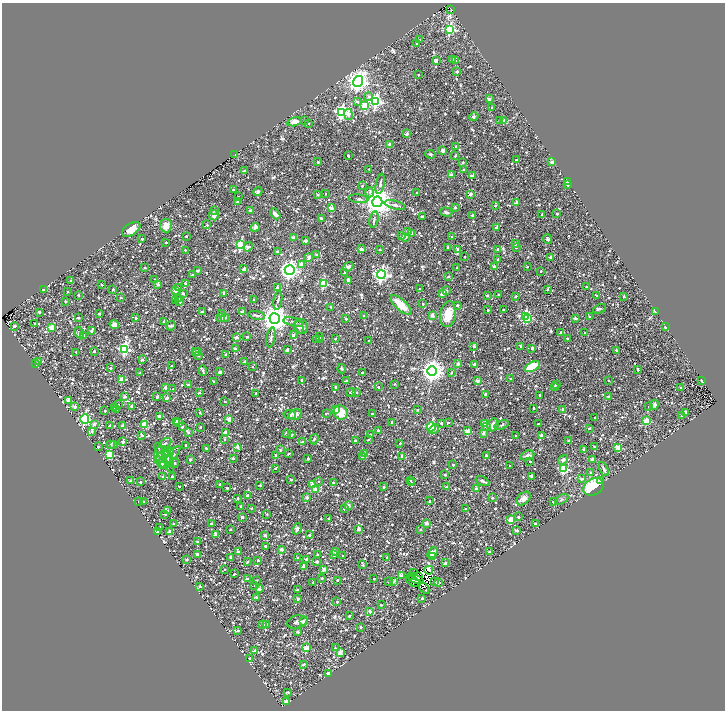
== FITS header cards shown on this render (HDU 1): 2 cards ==
NAXIS1  =                 1446
NAXIS2  =                 1416

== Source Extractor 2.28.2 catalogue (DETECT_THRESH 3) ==
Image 1446 x 1416 px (HDU 1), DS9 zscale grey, zoomed out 1/2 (1 PNG px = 2 x 2 image px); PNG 727 x 712 px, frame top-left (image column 2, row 1415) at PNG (2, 3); each listed source drawn as its Kron ellipse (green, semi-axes under 4 px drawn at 4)
Background 0.0587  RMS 0.031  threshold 0.0916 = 3 sigma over >= 5 px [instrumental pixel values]
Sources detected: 1537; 194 cannot appear on this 1/2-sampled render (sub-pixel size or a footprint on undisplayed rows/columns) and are neither listed nor drawn; of the other 1343, the 500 brightest by FLUX_AUTO listed and drawn (843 fainter detections omitted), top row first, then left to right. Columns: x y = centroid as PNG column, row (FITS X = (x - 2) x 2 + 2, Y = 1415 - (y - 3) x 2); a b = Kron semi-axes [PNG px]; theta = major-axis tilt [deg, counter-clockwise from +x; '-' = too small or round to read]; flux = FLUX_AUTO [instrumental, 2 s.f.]
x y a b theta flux
451 9 2 2 - 100
450 29 3 3 - 530
419 40 2 2 - 38
417 44 2 2 - 19
452 59 2 2 - 37
436 61 3 2 - 37
455 61 3 3 - 7.7
457 71 2 2 - 28
418 75 2 2 - 10
358 81 5 5 - 4500
369 96 3 3 - 15
489 99 2 2 - 42
376 101 4 4 - 1000
357 102 3 2 - 20
365 105 3 3 - 250
492 108 2 2 - 19
342 112 4 4 - 1300
349 114 5 4 - 35
474 117 5 4 - 12
500 120 2 2 - 39
305 121 2 2 - 9.9
504 121 2 2 - 32
295 122 7 4 14 29
308 123 2 2 - 7.6
407 134 2 2 - 53
390 144 2 2 - 61
456 147 2 2 - 22
443 151 2 2 - 47
235 154 2 2 - 8.9
430 154 5 3 - 7.6
348 156 2 2 - 18
455 156 2 2 - 12
516 160 2 2 - 9.7
318 162 2 2 - 16
463 162 2 2 - 8.9
552 162 2 2 - 35
369 169 2 2 - 12
464 170 2 2 - 27
244 171 3 2 - 11
451 175 2 2 - 74
472 176 3 2 - 45
567 181 2 2 - 32
380 184 10 3 78 14
567 185 2 2 - 8.6
362 186 2 2 - 11
233 190 2 2 - 11
258 192 5 3 - 14
370 192 5 4 - 11
417 193 2 2 - 8.8
326 194 2 2 - 8.8
470 194 3 2 - 44
318 195 3 3 - 7.7
238 197 2 2 - 7.8
359 199 10 3 -8 13
238 201 3 2 - 12
377 202 5 5 - 11000
517 202 2 2 - 57
395 205 10 3 -14 16
495 206 2 2 - 17
455 207 2 2 - 29
331 208 2 2 - 98
215 210 3 2 - 14
250 210 2 2 - 20
446 212 6 4 -16 14
275 214 6 3 -49 33
542 214 2 2 - 14
557 214 2 2 - 21
214 215 5 4 - 29
472 215 2 2 - 19
422 217 2 2 - 16
321 218 4 2 - 16
374 219 8 3 78 12
207 225 2 2 - 9
166 226 7 6 - 48
255 227 4 4 - 24
496 228 2 2 - 43
131 229 10 6 34 53
408 231 2 2 - 25
412 233 2 2 - 54
186 236 2 2 - 11
402 236 2 2 - 19
294 237 4 2 - 34
406 237 2 2 - 18
452 237 2 2 - 25
142 239 2 2 - 16
547 239 5 4 - 9.5
306 241 3 2 - 53
166 242 2 2 - 9.5
515 244 2 2 - 29
240 245 3 3 - 470
248 247 5 3 - 26
448 247 2 2 - 9.7
516 248 2 2 - 13
361 249 3 2 - 33
458 249 2 2 - 43
498 249 2 2 - 20
185 250 2 2 - 7.7
380 250 2 2 - 13
278 252 2 2 - 19
317 255 4 3 - 13
309 257 4 3 - 26
465 257 2 2 - 7.9
550 257 2 2 - 32
498 259 2 2 - 18
301 264 3 2 - 75
494 266 2 2 - 24
145 267 2 2 - 7.7
348 267 5 4 - 19
527 267 2 2 - 14
457 268 2 2 - 7.7
244 269 2 2 - 38
198 270 2 2 - 24
290 270 5 4 - 2900
541 271 2 2 - 10
344 273 2 2 - 9.9
192 275 2 2 - 23
381 275 4 4 - 1800
449 277 2 2 - 8.5
155 280 2 2 - 26
348 280 2 2 - 34
71 281 2 2 - 10
185 283 3 3 - 7.8
158 284 2 2 - 36
323 284 3 3 - 370
102 285 2 2 - 16
178 287 2 2 - 8
277 287 2 2 - 19
586 287 2 2 - 8.7
43 289 2 2 - 8.4
113 289 2 2 - 12
420 289 2 2 - 15
547 289 2 2 - 11
175 291 2 2 - 47
446 291 3 2 - 39
68 292 2 2 - 8.4
183 293 2 2 - 24
224 293 2 2 - 38
443 294 3 2 - 48
78 295 2 2 - 14
487 295 2 2 - 17
499 295 2 2 - 28
516 296 2 2 - 9.8
597 296 3 3 - 7.8
624 296 2 2 - 9.2
121 297 2 2 - 10
178 299 3 2 - 9.5
254 299 2 2 - 8.2
278 300 9 3 81 11
65 301 2 2 - 18
175 301 2 2 - 23
180 302 3 3 - 8.3
423 304 2 2 - 12
401 305 13 5 -43 110
457 305 2 2 - 15
331 307 2 2 - 9
599 309 7 3 25 10
488 310 2 2 - 16
503 310 2 2 - 11
655 311 2 2 - 29
39 312 2 2 - 13
202 312 2 2 - 24
242 312 2 2 - 42
99 313 2 2 - 26
221 313 2 2 - 9.5
448 314 13 8 80 110
257 315 8 3 -12 14
432 315 2 2 - 62
364 316 2 2 - 20
525 316 4 3 - 800
589 316 2 2 - 12
78 318 2 2 - 8.7
136 318 2 2 - 20
221 318 4 3 - 14
225 318 4 3 - 9.5
527 318 3 2 - 170
575 318 3 2 - 11
275 319 5 5 - 9500
346 319 2 2 - 11
164 322 2 2 - 10
293 322 10 3 -13 16
35 324 2 2 - 15
114 325 5 4 - 20
14 326 2 2 - 24
171 326 5 4 - 10
301 326 7 6 - 22
299 327 7 4 -77 14
665 327 2 2 - 28
51 328 3 2 - 49
91 331 3 2 - 38
79 332 6 4 -62 8.6
561 332 4 2 - 20
585 333 2 2 - 14
293 335 2 2 - 37
84 336 2 2 - 35
237 337 3 2 - 42
247 337 2 2 - 12
271 337 10 3 80 11
320 337 2 2 - 13
567 338 2 2 - 11
317 339 2 2 - 12
319 339 2 2 - 11
335 339 2 2 - 9.3
369 341 2 2 - 10
474 346 2 2 - 22
521 346 3 2 - 24
235 348 2 2 - 26
532 348 2 2 - 30
124 349 4 4 - 840
287 350 2 2 - 35
616 350 3 2 - 16
94 351 2 2 - 23
195 351 3 2 - 9.7
198 351 2 2 - 36
76 352 2 2 - 10
226 354 4 2 - 11
198 355 2 2 - 17
142 360 2 2 - 25
38 362 2 2 - 11
245 362 2 2 - 41
36 364 3 2 - 8.5
458 364 2 2 - 46
474 364 2 2 - 28
171 366 2 2 - 8.2
252 367 2 2 - 11
532 367 8 4 27 170
110 368 2 2 - 22
342 368 5 3 - 9.4
638 369 3 2 - 16
203 370 5 3 - 13
432 371 5 5 - 5000
220 372 2 2 - 46
451 372 3 2 - 8.3
140 373 3 2 - 9.1
362 373 2 2 - 8
510 379 2 2 - 11
122 380 3 2 - 130
302 380 2 2 - 20
608 380 2 2 - 8.6
347 381 2 2 - 36
477 381 2 2 - 55
702 381 3 2 - 8.1
214 382 3 2 - 16
394 384 2 2 - 8.1
556 384 3 2 - 13
188 385 2 2 - 30
165 387 2 2 - 27
336 387 3 2 - 30
378 387 2 2 - 9.9
555 387 4 3 - 7.8
681 388 2 2 - 15
173 389 2 2 - 9.9
199 392 3 2 - 12
351 392 4 2 - 8.2
356 392 2 2 - 14
256 393 2 2 - 9.1
485 394 2 2 - 14
540 395 2 2 - 28
125 396 2 2 - 35
608 396 2 2 - 12
157 397 2 2 - 29
167 398 2 2 - 29
68 400 2 2 - 90
225 402 2 2 - 9.6
118 405 2 2 - 12
654 405 5 4 - 23
131 406 2 2 - 23
649 406 2 2 - 22
75 407 2 2 - 38
114 407 2 2 - 54
534 408 2 2 - 20
335 409 2 2 - 42
117 410 2 2 - 12
418 410 2 2 - 18
563 410 2 2 - 13
105 411 2 2 - 12
341 412 7 6 - 110
685 412 2 2 - 41
200 413 3 2 - 8.7
326 414 4 2 - 10
372 414 2 2 - 11
290 415 6 4 -10 13
295 415 7 5 19 31
159 416 2 2 - 26
682 416 3 2 - 8.2
595 418 2 2 - 10
85 419 4 4 - 660
229 419 2 2 - 93
646 421 3 3 - 180
176 422 2 2 - 24
392 422 2 2 - 12
448 422 2 2 - 9
179 423 3 2 - 19
441 423 2 2 - 18
484 423 3 2 - 37
94 424 2 2 - 27
144 424 3 2 - 160
538 424 2 2 - 9.6
110 425 3 2 - 11
123 425 3 2 - 34
493 425 7 5 64 34
502 425 7 3 18 8.6
486 426 2 2 - 53
182 427 2 2 - 16
200 427 2 2 - 12
431 427 4 3 - 470
589 428 2 2 - 12
434 429 5 3 - 23
378 430 2 2 - 16
92 431 3 3 - 14
468 431 3 2 - 110
188 432 3 2 - 19
225 433 3 2 - 110
286 433 2 2 - 33
483 433 2 2 - 42
370 434 2 2 - 7.6
142 435 3 2 - 23
291 435 3 3 - 8.4
541 435 2 2 - 49
516 436 2 2 - 11
225 439 4 2 - 7.8
314 439 5 3 - 9.1
355 440 2 2 - 22
368 440 2 2 - 7.8
568 440 2 2 - 7.8
123 441 3 2 - 31
303 442 2 2 - 22
165 443 6 3 31 11
400 443 2 2 - 7.9
114 444 2 2 - 9.6
110 445 4 3 - 8.3
186 445 2 2 - 16
98 447 2 2 - 12
237 447 3 3 - 25
594 447 2 2 - 8.6
618 447 2 2 - 110
206 448 2 2 - 12
584 449 2 2 - 23
280 450 2 2 - 9.6
169 452 5 4 - 65
159 453 7 3 74 9.7
163 453 12 5 -53 25
109 454 4 3 - 250
288 454 2 2 - 11
364 454 2 2 - 19
173 455 10 3 52 26
276 455 2 2 - 12
527 455 7 4 19 22
402 456 2 2 - 26
486 456 2 2 - 13
363 457 2 2 - 35
160 458 6 3 45 14
233 458 2 2 - 24
165 459 9 8 - 43
168 459 13 4 -72 26
308 459 2 2 - 21
592 459 2 2 - 38
190 460 2 2 - 22
563 460 5 4 - 19
530 461 2 2 - 10
162 463 4 3 - 11
175 463 4 2 - 8.5
164 465 5 3 - 35
453 465 2 2 - 11
510 466 2 2 - 9
275 468 2 2 - 11
564 469 3 3 - 450
604 469 7 3 -65 14
591 473 3 3 - 9.5
445 475 2 2 - 12
163 476 3 2 - 13
172 476 2 2 - 16
531 476 3 2 - 46
291 479 2 2 - 15
582 479 3 2 - 15
410 480 2 2 - 7.9
601 480 3 2 - 40
130 481 2 2 - 14
318 481 2 2 - 9.3
483 481 7 4 -26 13
140 482 2 2 - 17
333 482 2 2 - 11
412 483 2 2 - 7.9
220 484 2 2 - 15
312 484 3 2 - 28
260 485 2 2 - 7.7
179 486 2 2 - 12
384 487 3 2 - 9.6
446 487 3 2 - 27
593 487 11 8 32 240
227 488 3 2 - 8.6
476 488 2 2 - 34
315 490 3 2 - 95
248 496 2 2 - 40
307 497 2 2 - 28
238 498 3 2 - 7.6
492 498 2 2 - 16
524 498 8 5 42 34
562 499 7 4 29 12
139 501 2 2 - 11
144 501 2 2 - 11
430 501 2 2 - 7.9
553 502 2 2 - 11
241 506 2 2 - 10
349 506 2 2 - 59
252 508 2 2 - 19
344 509 2 2 - 9.9
466 509 2 2 - 17
168 511 2 2 - 22
165 514 3 2 - 8.9
267 514 2 2 - 9.6
242 517 2 2 - 31
518 517 2 2 - 23
328 519 2 2 - 7.6
511 519 2 2 - 150
174 523 2 2 - 11
427 523 2 2 - 56
211 524 2 2 - 15
535 524 2 2 - 21
160 527 2 2 - 7.7
231 529 2 2 - 16
297 529 5 4 - 14
359 529 2 2 - 40
420 530 2 2 - 17
517 530 3 2 - 25
158 531 2 2 - 12
170 531 3 2 - 32
216 535 3 2 - 62
265 535 2 2 - 44
309 535 2 2 - 19
198 542 2 2 - 27
265 546 2 2 - 18
282 549 2 2 - 45
335 551 3 2 - 35
238 552 2 2 - 47
489 552 3 2 - 20
432 553 6 4 49 42
197 554 2 2 - 16
317 555 2 2 - 15
334 555 2 2 - 13
343 556 2 2 - 8.6
433 556 3 3 - 9.1
231 557 2 2 - 29
387 557 2 2 - 9.4
298 558 2 2 - 10
187 559 2 2 - 20
307 559 2 2 - 41
258 560 2 2 - 13
317 561 2 2 - 30
248 562 3 2 - 15
445 563 2 2 - 24
363 565 2 2 - 8.3
304 566 3 2 - 43
225 569 2 2 - 8.5
324 569 3 2 - 52
429 570 4 3 - 42
414 573 3 1 - 11
234 574 2 2 - 14
401 576 3 2 - 89
413 576 4 2 - 8.8
419 576 4 2 - 11
322 578 2 2 - 18
247 579 2 2 - 28
374 579 2 2 - 8.4
416 579 8 3 -23 8.4
257 580 2 2 - 7.7
337 580 2 2 - 9.8
388 581 2 2 - 16
393 581 4 2 - 25
313 582 2 2 - 9.2
413 582 8 4 -26 17
434 582 2 2 - 17
438 582 2 2 - 42
200 586 3 2 - 10
255 586 2 2 - 10
424 588 6 2 -49 14
259 589 2 2 - 48
297 590 3 2 - 12
256 597 2 2 - 21
422 598 2 2 - 12
298 599 2 2 - 26
337 601 2 2 - 15
381 605 3 2 - 8.2
370 611 2 2 - 43
349 616 2 2 - 17
297 622 10 6 12 19
304 622 3 2 - 72
263 624 2 2 - 16
266 624 2 2 - 34
361 627 2 2 - 18
238 631 2 2 - 9.6
298 632 3 3 - 8.3
307 648 3 3 - 190
335 648 2 2 - 9.7
255 651 3 2 - 51
340 653 3 2 - 100
250 658 2 2 - 24
303 664 3 2 - 16
328 673 3 2 - 19
288 692 3 2 - 10
286 701 4 2 - 56
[843 fainter detections neither listed nor drawn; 194 sub-pixel or undisplayed-footprint detections neither listed nor drawn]